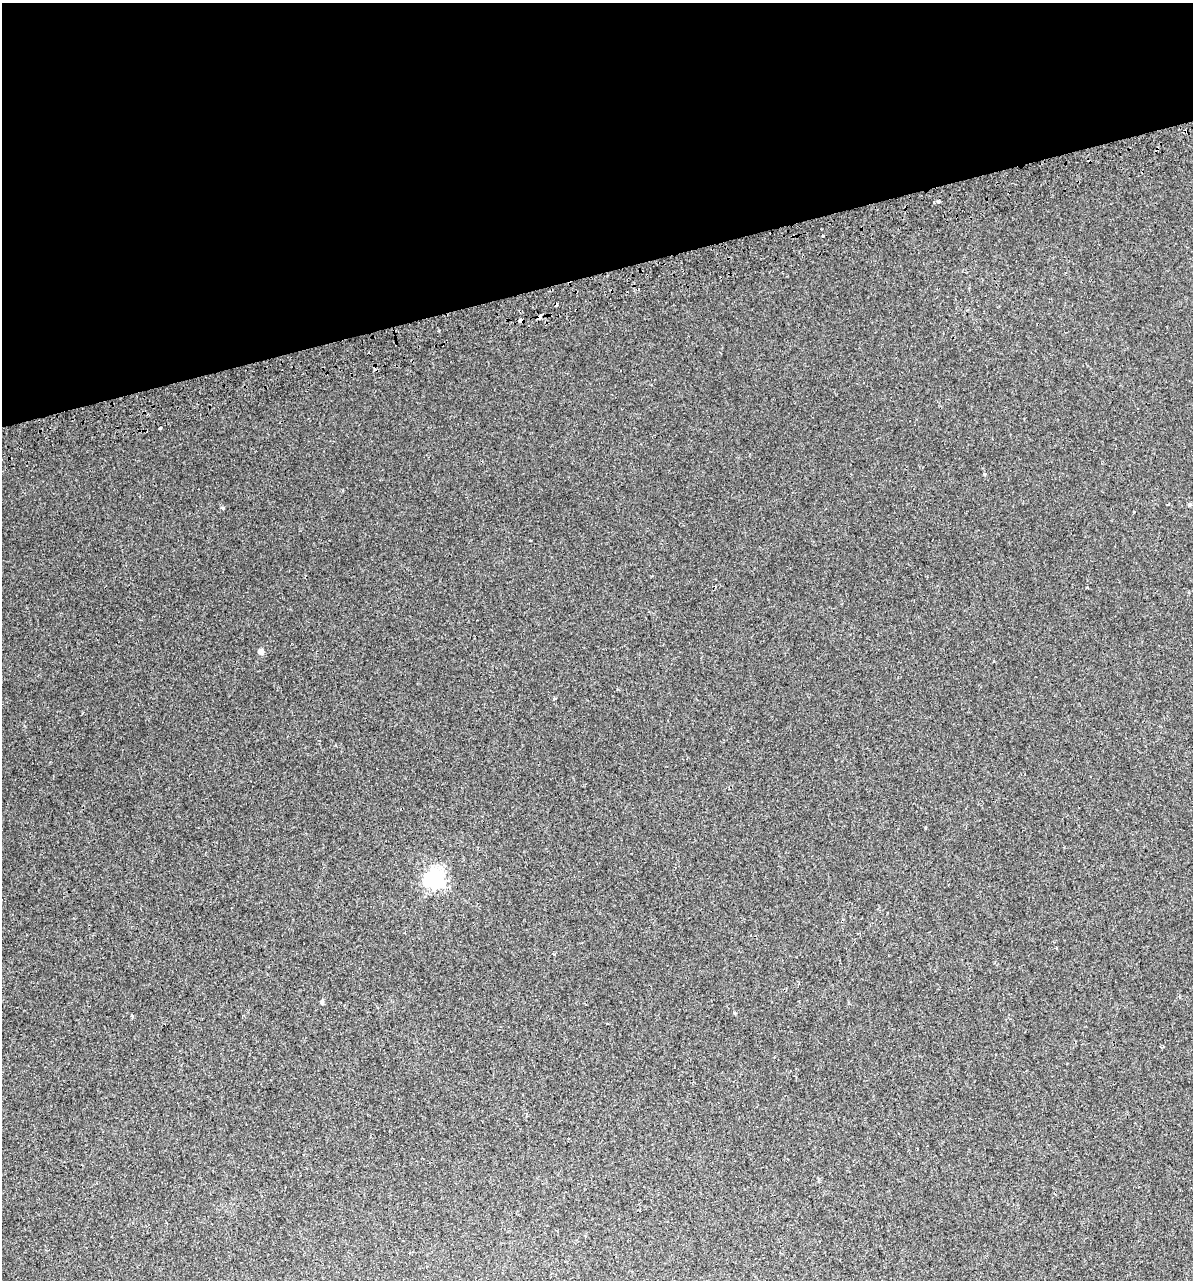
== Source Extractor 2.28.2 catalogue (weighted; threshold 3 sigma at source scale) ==
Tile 3 of 4 x 4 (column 3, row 1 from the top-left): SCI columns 2439-3629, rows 3878-5155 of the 4925 x 5196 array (HDU 1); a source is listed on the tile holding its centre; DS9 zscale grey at full resolution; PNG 1195 x 1282 px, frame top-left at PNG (2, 3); no overlay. Shown black and unused: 21% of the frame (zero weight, under 2 of 3 exposures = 2% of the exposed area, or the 3 px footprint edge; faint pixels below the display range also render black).
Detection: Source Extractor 2.28.2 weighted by HDU 2 'WHT'; one run over the whole footprint, this tile lists its part. Background 0.00299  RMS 0.0037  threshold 0.0168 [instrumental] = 3 sigma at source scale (4.5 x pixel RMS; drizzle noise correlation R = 1.50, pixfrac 1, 0.0396/0.0396 arcsec/px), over >= 5 px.
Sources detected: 18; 4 cosmic-ray / hot-pixel residue — not listed; the other 14 listed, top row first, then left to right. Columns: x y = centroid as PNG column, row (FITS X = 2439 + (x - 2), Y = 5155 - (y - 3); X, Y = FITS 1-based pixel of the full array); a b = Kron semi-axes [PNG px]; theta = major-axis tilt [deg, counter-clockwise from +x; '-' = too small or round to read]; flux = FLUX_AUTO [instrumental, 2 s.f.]
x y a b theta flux
938 202 3 3 - 2.1
823 236 3 3 - 1.3
540 316 4 3 - 2.7
521 320 4 4 - 2.7
160 428 3 3 - 0.56
985 474 4 3 - 0.46
1189 504 6 4 -5 0.52
223 508 5 3 - 0.41
261 651 5 5 - 2.3
926 828 4 2 - 0.33
435 880 7 7 - 150
322 1002 6 4 75 0.67
734 1013 5 3 - 0.32
132 1016 3 3 - 1.3
Overlapping masked pixels (flux is a lower limit): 2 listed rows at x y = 540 316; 521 320